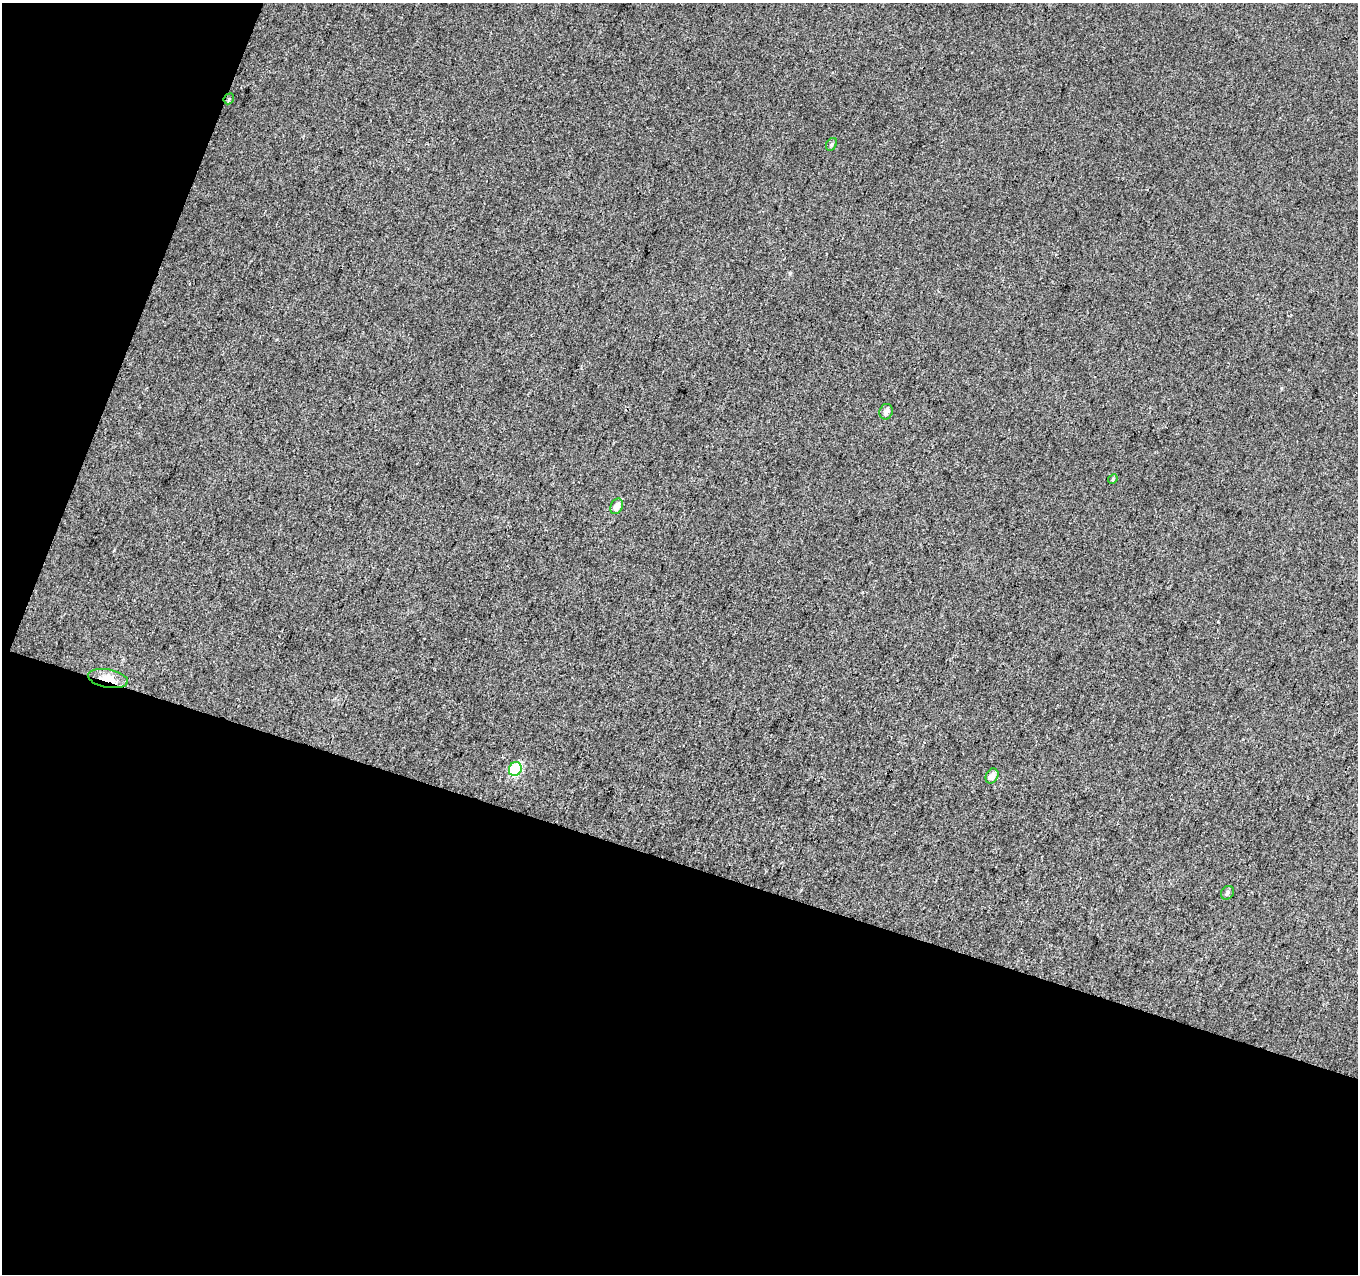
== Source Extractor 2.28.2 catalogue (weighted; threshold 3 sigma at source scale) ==
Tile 3 of 2 x 2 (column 1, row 2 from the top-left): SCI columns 2-1357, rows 127-1398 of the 2712 x 2779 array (HDU 1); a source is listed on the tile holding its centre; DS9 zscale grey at full resolution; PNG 1360 x 1276 px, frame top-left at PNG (2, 3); each listed source drawn as its Kron ellipse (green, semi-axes under 4 px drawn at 4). Shown black and unused: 37% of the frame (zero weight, under 3 of 4 exposures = <1% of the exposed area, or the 3 px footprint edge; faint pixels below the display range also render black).
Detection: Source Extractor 2.28.2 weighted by HDU 2 'WHT'; one run over the whole footprint, this tile lists its part. Background 0.0147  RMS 0.011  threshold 0.0502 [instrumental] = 3 sigma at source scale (4.5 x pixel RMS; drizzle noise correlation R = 1.50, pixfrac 1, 0.0396/0.0396 arcsec/px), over >= 5 px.
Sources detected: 9; all 9 listed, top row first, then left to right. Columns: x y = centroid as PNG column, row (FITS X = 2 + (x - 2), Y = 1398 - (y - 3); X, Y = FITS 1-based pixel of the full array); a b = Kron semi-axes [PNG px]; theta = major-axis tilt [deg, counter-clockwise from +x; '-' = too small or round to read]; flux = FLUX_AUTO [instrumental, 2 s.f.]
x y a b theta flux
229 99 6 4 48 1.5
831 144 7 5 57 2
886 412 8 6 70 4.8
1113 479 5 4 - 1.2
617 506 8 6 64 7.5
108 679 20 9 -10 22
515 769 7 6 - 80
992 776 8 6 62 6.9
1227 893 7 6 - 2.5
Overlapping masked pixels (flux is a lower limit): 2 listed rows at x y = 229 99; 108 679